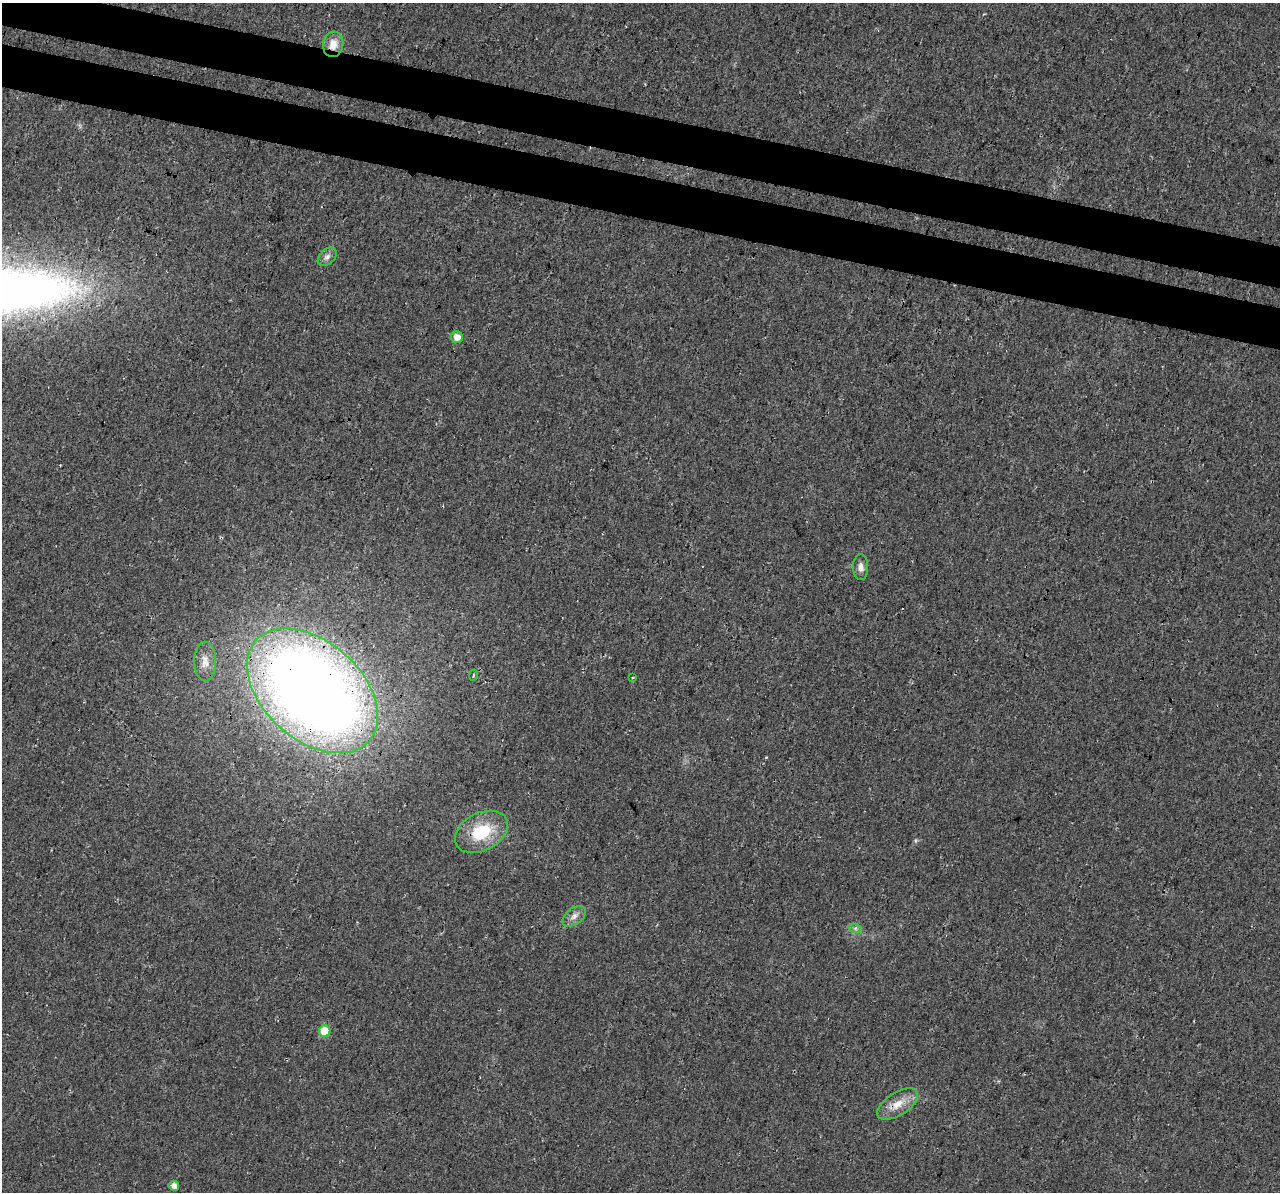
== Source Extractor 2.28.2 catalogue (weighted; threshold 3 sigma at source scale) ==
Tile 11 of 4 x 4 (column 3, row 3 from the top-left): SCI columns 2581-3858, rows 1529-2718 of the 5152 x 5375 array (HDU 1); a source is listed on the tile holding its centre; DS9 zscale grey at full resolution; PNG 1282 x 1194 px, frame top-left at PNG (2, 3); each listed source drawn as its Kron ellipse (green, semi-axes under 4 px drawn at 4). Shown black and unused: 7% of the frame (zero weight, under 3 of 4 exposures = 5% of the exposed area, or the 3 px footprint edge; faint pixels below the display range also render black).
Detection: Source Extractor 2.28.2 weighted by HDU 2 'WHT'; one run over the whole footprint, this tile lists its part. Background 0.0162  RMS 0.0068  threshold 0.0305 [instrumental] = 3 sigma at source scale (4.5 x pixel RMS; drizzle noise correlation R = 1.50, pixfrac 1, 0.0396/0.0396 arcsec/px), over >= 5 px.
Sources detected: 14; all 14 listed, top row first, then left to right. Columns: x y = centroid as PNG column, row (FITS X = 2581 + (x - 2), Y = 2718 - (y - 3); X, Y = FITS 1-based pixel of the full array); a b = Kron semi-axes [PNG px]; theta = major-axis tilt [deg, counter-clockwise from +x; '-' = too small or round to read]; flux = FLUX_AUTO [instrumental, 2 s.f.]
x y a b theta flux
333 44 13 10 82 8
327 257 11 7 44 2.8
457 337 6 6 - 5.9
861 567 13 7 -89 3.8
205 661 20 11 -89 7.3
473 675 5 3 - 0.71
632 678 3 3 - 0.97
312 691 76 49 -42 1000
481 832 28 19 27 31
574 916 13 8 38 4.2
855 928 7 4 -18 1.5
325 1031 6 5 - 18
898 1104 23 11 33 11
174 1186 5 5 - 4.4
Overlapping masked pixels (flux is a lower limit): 3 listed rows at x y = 333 44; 312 691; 898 1104